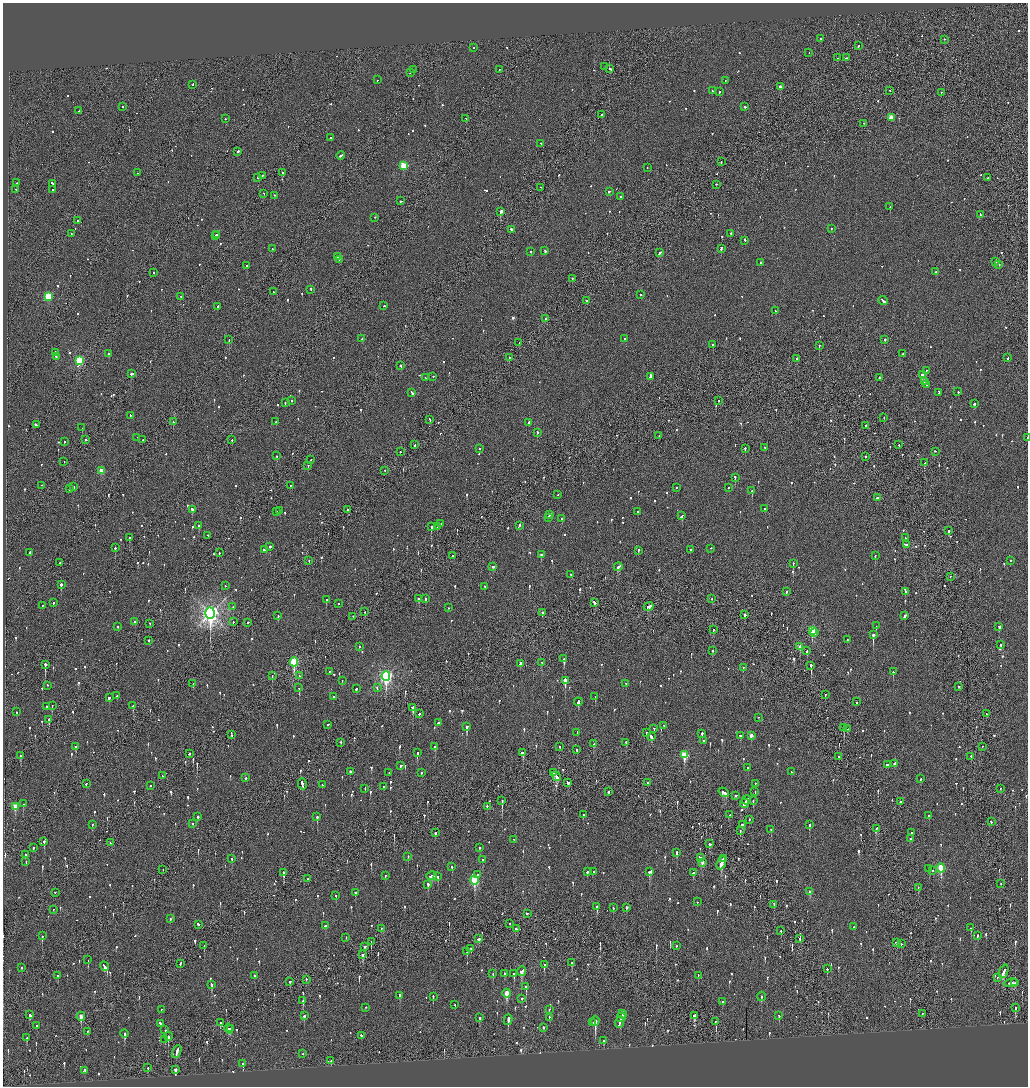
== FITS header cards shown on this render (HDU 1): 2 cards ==
NAXIS1  =                 2051
NAXIS2  =                 2168

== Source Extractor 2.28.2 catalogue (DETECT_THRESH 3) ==
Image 2051 x 2168 px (HDU 1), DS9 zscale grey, zoomed out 1/2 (1 PNG px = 2 x 2 image px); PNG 1030 x 1088 px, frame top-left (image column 2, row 2168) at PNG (3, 3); each listed source drawn as its Kron ellipse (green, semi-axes under 4 px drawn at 4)
Background -0.105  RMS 0.077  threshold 0.231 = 3 sigma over >= 5 px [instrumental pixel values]
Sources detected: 1268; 45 cannot appear on this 1/2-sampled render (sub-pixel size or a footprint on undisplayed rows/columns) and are neither listed nor drawn; of the other 1223, the 500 brightest by FLUX_AUTO listed and drawn (723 fainter detections omitted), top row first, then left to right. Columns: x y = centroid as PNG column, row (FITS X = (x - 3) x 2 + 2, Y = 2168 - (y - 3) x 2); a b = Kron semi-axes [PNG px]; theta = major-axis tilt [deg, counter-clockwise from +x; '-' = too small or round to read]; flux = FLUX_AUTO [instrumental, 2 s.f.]
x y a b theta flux
820 39 3 2 - 83
944 40 2 2 - 64
858 46 2 2 - 60
474 48 2 1 - 160
809 53 2 2 - 51
838 58 3 1 - 74
846 58 3 2 - 97
605 67 2 2 - 55
610 69 3 2 - 130
413 70 2 2 - 78
499 70 2 2 - 54
410 73 2 1 - 110
378 80 2 2 - 77
725 81 2 2 - 94
193 85 2 2 - 70
780 87 2 2 - 1200
713 91 3 2 - 120
890 91 2 1 - 49
719 92 2 2 - 55
941 93 2 2 - 77
123 107 2 2 - 58
745 107 2 2 - 210
78 111 2 2 - 60
601 115 2 2 - 56
891 118 3 3 - 240
226 119 2 2 - 64
466 119 2 2 - 100
864 124 2 2 - 55
331 138 2 2 - 93
541 144 2 1 - 99
238 152 2 2 - 380
341 156 4 2 - 140
721 162 2 1 - 110
403 166 3 3 - 630
647 168 2 2 - 51
137 173 2 2 - 52
283 173 2 2 - 150
263 176 2 2 - 88
258 178 2 2 - 130
988 178 2 2 - 80
16 183 2 1 - 110
52 184 3 2 - 110
716 185 2 2 - 78
541 188 2 2 - 80
16 190 2 1 - 62
53 190 2 1 - 52
609 192 3 2 - 74
264 194 2 2 - 53
275 196 2 2 - 69
620 197 2 2 - 120
401 201 3 2 - 100
890 207 2 1 - 240
501 212 3 2 - 1700
980 215 2 2 - 53
375 218 2 2 - 68
77 221 2 2 - 50
831 229 2 2 - 66
511 230 2 2 - 360
731 233 2 2 - 100
71 234 2 2 - 56
217 235 2 2 - 150
215 236 2 2 - 240
745 241 2 2 - 110
272 249 2 2 - 55
721 249 3 2 - 160
545 251 2 2 - 130
531 252 2 2 - 210
659 253 3 2 - 220
338 257 2 2 - 72
339 260 2 2 - 51
996 262 2 1 - 180
761 263 2 2 - 55
999 265 2 2 - 94
247 266 2 2 - 610
936 272 2 2 - 130
153 273 2 1 - 60
572 279 2 2 - 75
311 290 3 2 - 100
273 292 2 2 - 110
640 295 2 2 - 150
48 297 3 3 - 850
181 297 2 2 - 70
586 301 2 2 - 120
883 301 5 2 - 220
384 306 2 2 - 69
218 307 3 2 - 87
775 311 3 2 - 100
545 319 2 2 - 70
362 339 2 2 - 100
625 339 2 2 - 60
229 340 2 1 - 97
885 340 2 2 - 190
519 343 2 2 - 49
713 345 2 2 - 280
819 346 2 2 - 200
56 353 2 2 - 300
109 354 3 2 - 110
903 354 2 2 - 150
56 357 2 2 - 66
509 358 2 1 - 60
1008 358 3 2 - 100
797 359 2 2 - 60
79 361 3 3 - 1200
401 366 3 2 - 120
926 371 2 2 - 69
131 374 3 2 - 310
922 375 3 2 - 170
433 377 2 2 - 63
650 377 4 2 - 270
425 378 2 2 - 50
879 378 2 1 - 180
924 382 2 1 - 58
926 385 2 2 - 61
958 392 2 2 - 83
412 393 3 2 - 96
939 393 3 2 - 120
292 401 2 2 - 240
719 401 2 2 - 53
285 403 2 2 - 82
974 404 3 2 - 70
130 416 2 2 - 70
884 418 2 2 - 53
430 420 3 1 - 83
173 422 2 2 - 220
276 422 2 2 - 91
529 423 2 2 - 74
37 425 4 1 - 340
866 426 2 2 - 67
82 428 2 1 - 61
537 433 2 2 - 180
659 436 2 1 - 67
137 438 2 2 - 88
1027 438 2 1 - 59
86 440 2 2 - 74
143 440 2 1 - 61
232 440 2 2 - 65
65 442 2 2 - 65
415 445 2 2 - 73
899 445 2 2 - 78
765 448 2 2 - 59
480 449 2 1 - 170
745 449 2 2 - 90
400 452 2 2 - 67
935 452 2 2 - 76
277 456 2 2 - 59
865 457 2 1 - 68
311 460 2 2 - 54
64 462 2 2 - 57
924 463 2 2 - 53
308 466 2 2 - 69
101 471 3 3 - 310
385 471 2 1 - 71
735 478 2 2 - 150
42 486 2 1 - 60
290 486 2 1 - 100
74 487 2 2 - 200
676 488 2 2 - 100
728 488 2 2 - 56
69 489 2 2 - 150
752 491 2 2 - 280
558 495 2 1 - 110
877 498 3 2 - 84
765 509 2 2 - 90
192 510 2 2 - 280
347 510 2 2 - 120
279 511 3 2 - 84
277 512 2 2 - 51
638 512 2 2 - 56
550 515 3 2 - 130
682 516 3 2 - 140
548 518 3 2 - 130
562 519 2 2 - 340
441 524 2 1 - 73
199 526 2 2 - 140
519 526 4 2 - 160
431 527 2 2 - 690
437 527 2 2 - 53
949 531 2 2 - 250
208 536 2 1 - 56
129 538 2 2 - 150
905 538 2 2 - 55
906 545 4 2 - 300
270 547 2 2 - 590
115 548 2 2 - 150
710 549 2 2 - 70
264 550 3 2 - 93
691 550 2 2 - 97
638 551 2 2 - 67
30 553 3 2 - 70
219 553 2 2 - 100
541 555 2 2 - 130
452 556 2 1 - 140
875 556 2 2 - 100
309 561 2 2 - 49
1010 561 2 2 - 62
60 563 2 1 - 360
793 564 2 2 - 200
493 567 3 2 - 130
618 567 4 2 - 360
571 575 2 2 - 64
950 577 2 2 - 59
61 585 3 2 - 190
225 586 2 2 - 60
484 587 2 2 - 51
786 592 2 2 - 83
905 592 2 2 - 64
419 599 3 2 - 150
425 599 2 2 - 100
712 599 2 1 - 91
326 600 2 2 - 120
53 603 2 2 - 64
594 603 4 2 - 91
338 604 2 2 - 94
42 606 2 2 - 73
233 607 2 2 - 77
649 607 5 2 - 160
448 608 2 2 - 67
364 612 2 2 - 71
542 613 2 2 - 270
210 614 6 5 - 8900
745 615 3 2 - 300
278 616 2 2 - 53
905 616 3 2 - 170
353 617 2 1 - 65
135 622 2 2 - 63
233 622 2 2 - 56
248 623 2 2 - 190
150 624 2 2 - 77
876 626 2 2 - 130
118 627 2 2 - 120
999 627 2 2 - 120
713 630 2 2 - 60
812 631 4 3 - 930
814 633 2 2 - 77
873 635 3 2 - 860
847 640 2 2 - 51
149 641 2 2 - 120
1001 645 2 2 - 55
359 647 2 2 - 52
800 647 3 2 - 140
712 651 2 2 - 57
807 651 2 2 - 150
564 659 3 2 - 670
294 662 4 3 - 1300
542 663 2 2 - 78
520 664 3 2 - 130
45 665 4 2 - 1100
811 666 3 2 - 330
743 668 3 1 - 110
329 672 2 2 - 59
893 672 2 2 - 110
272 676 2 1 - 61
300 676 2 2 - 92
386 676 5 4 - 3900
342 681 2 2 - 56
565 681 4 2 - 19000
193 684 2 1 - 180
626 684 2 2 - 79
47 686 2 2 - 180
959 687 2 2 - 55
299 688 2 1 - 260
377 688 2 2 - 56
356 689 2 2 - 66
825 695 2 2 - 51
117 696 2 2 - 55
333 697 2 2 - 68
595 697 2 2 - 81
109 698 2 2 - 680
578 702 4 2 - 260
857 702 2 2 - 63
52 706 2 1 - 83
133 706 3 2 - 220
47 707 2 2 - 110
413 708 3 2 - 1200
17 712 2 2 - 50
419 714 2 2 - 75
987 714 2 2 - 61
759 718 2 2 - 53
49 720 3 1 - 570
438 723 4 2 - 190
327 725 2 2 - 78
664 726 2 2 - 57
467 727 3 2 - 440
844 728 3 2 - 150
654 729 2 2 - 77
848 729 2 2 - 94
577 733 2 2 - 53
647 733 2 2 - 66
702 734 2 2 - 210
232 735 2 2 - 110
740 736 2 2 - 52
751 736 3 2 - 150
651 737 3 2 - 110
704 741 2 2 - 69
341 743 2 2 - 54
626 743 2 2 - 80
594 744 3 2 - 120
75 747 3 2 - 120
435 747 2 2 - 190
560 747 3 2 - 95
982 747 2 1 - 49
577 750 3 2 - 66
417 753 3 2 - 160
523 753 3 3 - 150
189 754 3 2 - 95
684 755 4 3 - 770
21 756 2 2 - 150
839 757 2 2 - 82
971 757 2 1 - 61
894 764 3 2 - 63
887 765 2 2 - 150
401 766 3 2 - 67
748 768 2 2 - 54
350 772 2 2 - 1100
791 772 2 2 - 53
389 773 2 2 - 95
421 773 2 2 - 51
553 773 4 2 - 160
162 776 3 1 - 62
556 777 5 2 - 260
246 778 2 1 - 230
921 779 2 2 - 390
568 783 3 2 - 130
648 783 2 1 - 80
86 784 3 2 - 56
302 784 6 2 -76 320
755 784 2 2 - 66
322 785 2 2 - 82
150 786 2 2 - 71
383 787 2 2 - 51
365 789 3 2 - 52
1001 789 2 2 - 51
608 792 2 2 - 220
755 792 3 2 - 52
724 793 6 2 -34 250
736 796 2 2 - 53
746 800 4 2 - 190
502 801 3 1 - 280
753 801 2 2 - 80
900 802 2 2 - 93
23 804 2 2 - 76
744 804 5 2 - 190
15 807 4 3 - 330
487 807 2 2 - 91
583 815 2 2 - 84
730 815 2 2 - 69
929 816 3 2 - 110
198 817 2 2 - 430
317 817 3 2 - 220
749 820 2 2 - 170
991 822 3 2 - 98
193 824 2 2 - 110
93 825 2 2 - 49
742 825 3 2 - 110
809 825 3 2 - 140
876 829 2 2 - 65
771 830 2 2 - 78
740 831 2 1 - 59
435 833 3 2 - 61
911 833 2 2 - 85
910 839 2 2 - 57
513 840 2 1 - 100
44 842 2 2 - 640
110 843 2 1 - 390
710 844 3 2 - 82
33 848 2 2 - 55
480 848 2 2 - 51
676 853 3 2 - 200
26 855 2 2 - 60
408 856 3 2 - 51
700 858 3 2 - 170
232 859 2 2 - 67
723 859 2 2 - 160
483 860 3 2 - 69
26 862 2 2 - 79
703 863 3 2 - 200
721 863 7 2 69 650
452 867 2 2 - 96
941 868 4 3 - 860
929 869 3 2 - 84
163 870 2 1 - 52
933 871 2 2 - 54
587 872 2 2 - 79
593 872 2 2 - 64
650 872 4 3 - 210
284 873 3 2 - 240
693 873 4 2 - 130
478 875 2 2 - 120
385 876 2 2 - 83
432 876 5 3 - 170
438 877 3 2 - 120
308 879 2 2 - 150
474 880 5 3 - 1100
1001 884 2 1 - 55
428 885 3 2 - 120
918 888 2 2 - 59
810 892 3 2 - 87
55 893 2 1 - 78
355 893 3 2 - 95
336 896 2 2 - 63
697 902 2 2 - 92
774 905 3 1 - 150
597 907 4 2 - 190
613 908 3 2 - 58
626 908 2 2 - 250
53 910 2 2 - 55
527 914 2 2 - 77
170 919 2 2 - 110
510 924 2 2 - 54
198 925 3 2 - 100
325 926 3 2 - 76
854 927 2 2 - 61
971 928 2 2 - 150
381 929 2 2 - 61
516 929 4 2 - 120
781 931 3 1 - 63
42 936 3 2 - 140
977 936 3 2 - 120
346 938 2 2 - 49
478 939 3 2 - 110
800 939 3 1 - 83
371 942 3 1 - 51
896 943 2 2 - 380
901 944 2 2 - 210
204 946 2 1 - 51
676 946 2 2 - 51
365 947 3 2 - 110
471 949 2 2 - 55
467 952 2 1 - 64
362 955 3 2 - 120
88 960 3 1 - 71
572 963 3 2 - 87
180 964 3 2 - 82
544 965 4 1 - 290
104 967 5 2 - 190
22 968 3 2 - 57
827 969 2 2 - 120
521 972 5 3 - 180
1004 972 7 2 68 260
493 974 2 2 - 68
504 974 3 2 - 110
514 974 4 2 - 87
58 976 2 2 - 200
255 976 3 2 - 49
698 976 3 2 - 58
997 978 2 1 - 49
306 980 3 2 - 64
290 982 2 2 - 74
1011 983 7 2 7 320
1014 983 2 1 - 250
212 985 3 2 - 210
526 987 4 2 - 210
507 994 4 3 - 360
400 996 3 2 - 100
433 997 3 2 - 110
761 997 4 2 - 52
522 999 2 2 - 190
303 1001 3 2 - 150
723 1002 3 2 - 49
455 1005 2 2 - 66
366 1008 2 2 - 51
1015 1008 3 2 - 51
161 1010 2 2 - 58
549 1010 2 2 - 55
922 1014 3 1 - 62
29 1015 4 2 - 190
622 1015 4 2 - 190
304 1016 2 2 - 140
694 1016 3 2 - 440
779 1016 2 2 - 71
81 1017 4 2 - 170
480 1018 3 2 - 76
549 1018 2 2 - 56
621 1018 5 2 - 230
508 1020 5 2 - 730
595 1021 5 2 - 970
715 1022 2 2 - 53
220 1023 3 2 - 97
593 1023 2 2 - 88
620 1023 6 2 71 430
160 1024 3 2 - 140
37 1026 2 2 - 74
231 1028 3 2 - 74
544 1028 2 2 - 110
229 1029 5 4 - 130
165 1030 3 2 - 120
87 1032 2 1 - 68
125 1034 4 2 - 270
361 1036 2 2 - 67
168 1037 4 2 - 330
27 1038 4 2 - 63
165 1040 4 2 - 110
604 1041 3 2 - 150
177 1052 7 2 69 300
303 1054 2 2 - 55
331 1061 3 2 - 57
243 1064 4 2 - 210
148 1068 3 2 - 150
175 1070 3 2 - 570
85 1071 4 2 - 140
At the frame edge (FLAGS 8, measured only in part): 1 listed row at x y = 1027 438
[723 fainter detections neither listed nor drawn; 45 sub-pixel or undisplayed-footprint detections neither listed nor drawn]